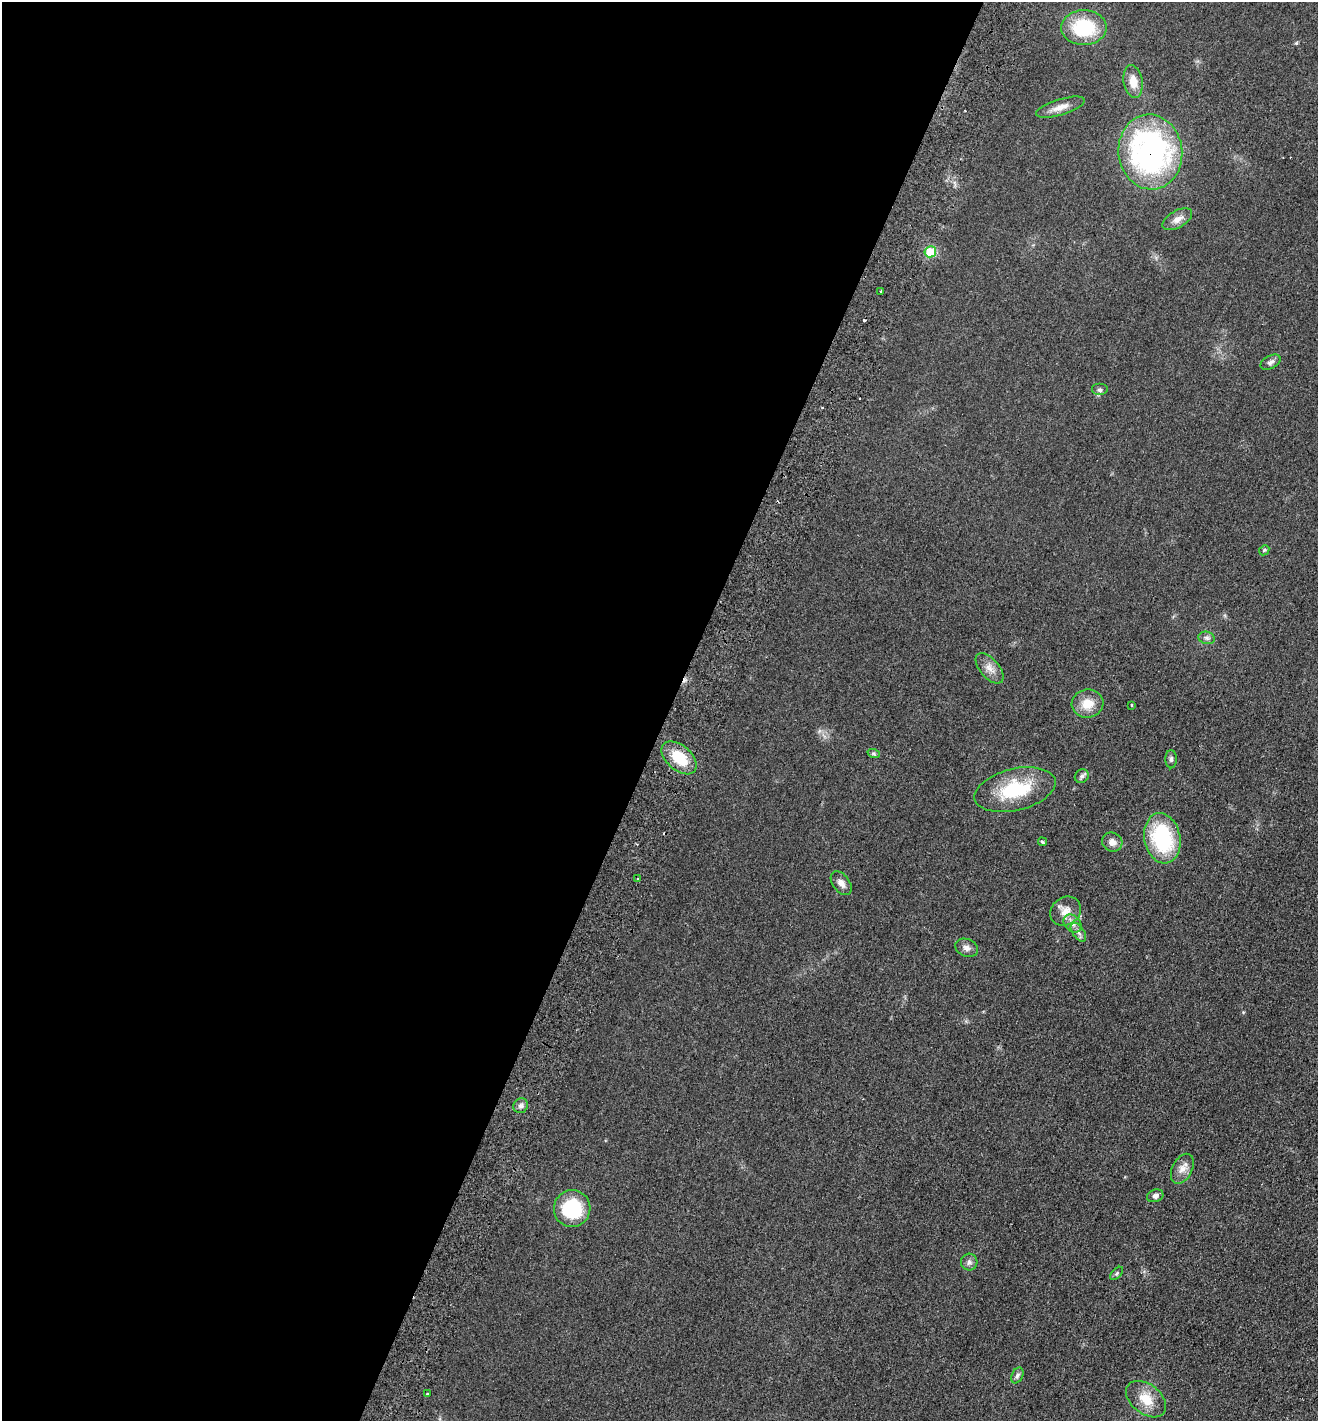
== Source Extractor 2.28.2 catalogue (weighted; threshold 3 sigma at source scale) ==
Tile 5 of 4 x 4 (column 1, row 2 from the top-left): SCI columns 336-1651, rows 2870-4288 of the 5799 x 5737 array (HDU 1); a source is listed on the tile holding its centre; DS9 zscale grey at full resolution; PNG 1320 x 1423 px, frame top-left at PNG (2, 2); each listed source drawn as its Kron ellipse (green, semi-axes under 4 px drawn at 4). Shown black and unused: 51% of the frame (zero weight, under 2 of 3 exposures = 3% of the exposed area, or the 3 px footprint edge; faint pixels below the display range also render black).
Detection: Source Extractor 2.28.2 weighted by HDU 2 'WHT'; one run over the whole footprint, this tile lists its part. Background 0.0534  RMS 0.0087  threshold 0.039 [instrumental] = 3 sigma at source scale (4.5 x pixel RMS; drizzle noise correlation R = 1.50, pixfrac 1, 0.05/0.05 arcsec/px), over >= 5 px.
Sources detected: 40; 3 cosmic-ray / hot-pixel residue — neither listed nor drawn; the other 37 listed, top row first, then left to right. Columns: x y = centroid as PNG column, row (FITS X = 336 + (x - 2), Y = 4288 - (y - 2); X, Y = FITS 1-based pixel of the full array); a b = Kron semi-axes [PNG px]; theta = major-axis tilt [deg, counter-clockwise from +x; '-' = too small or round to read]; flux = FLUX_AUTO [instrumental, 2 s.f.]
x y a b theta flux
1084 28 23 17 1 47
1133 81 17 9 -80 10
1060 107 25 8 17 8.1
1150 152 37 32 -84 220
1177 219 16 8 30 6.1
930 252 6 5 - 27
880 291 2 2 - 0.97
1271 362 11 6 28 3
1100 390 8 6 0 2.2
1264 550 5 4 - 1.2
1207 638 8 6 -15 2.6
989 668 18 9 -50 7.3
1088 704 16 14 8 14
1132 705 3 2 - 0.93
874 754 6 4 -19 1.2
679 758 20 12 -41 23
1171 759 9 5 89 1.9
1082 776 7 6 - 2.4
1015 790 41 21 13 47
1162 838 25 18 -79 70
1042 842 4 3 - 2.5
1112 842 10 9 - 5.4
637 878 3 2 - 1.7
841 883 14 8 -54 4.9
1066 911 16 14 36 9.7
1073 924 10 8 -46 4.6
1078 932 11 5 -54 3.2
967 948 12 8 -21 4.3
521 1106 8 7 - 3
1182 1169 16 10 62 6.8
1155 1196 8 6 18 3.2
572 1208 18 18 - 49
969 1262 8 8 - 3
1117 1273 8 5 46 1.7
1017 1376 8 5 61 2.2
428 1394 3 3 - 3.2
1146 1399 23 14 -38 17
Overlapping masked pixels (flux is a lower limit): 1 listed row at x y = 1150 152